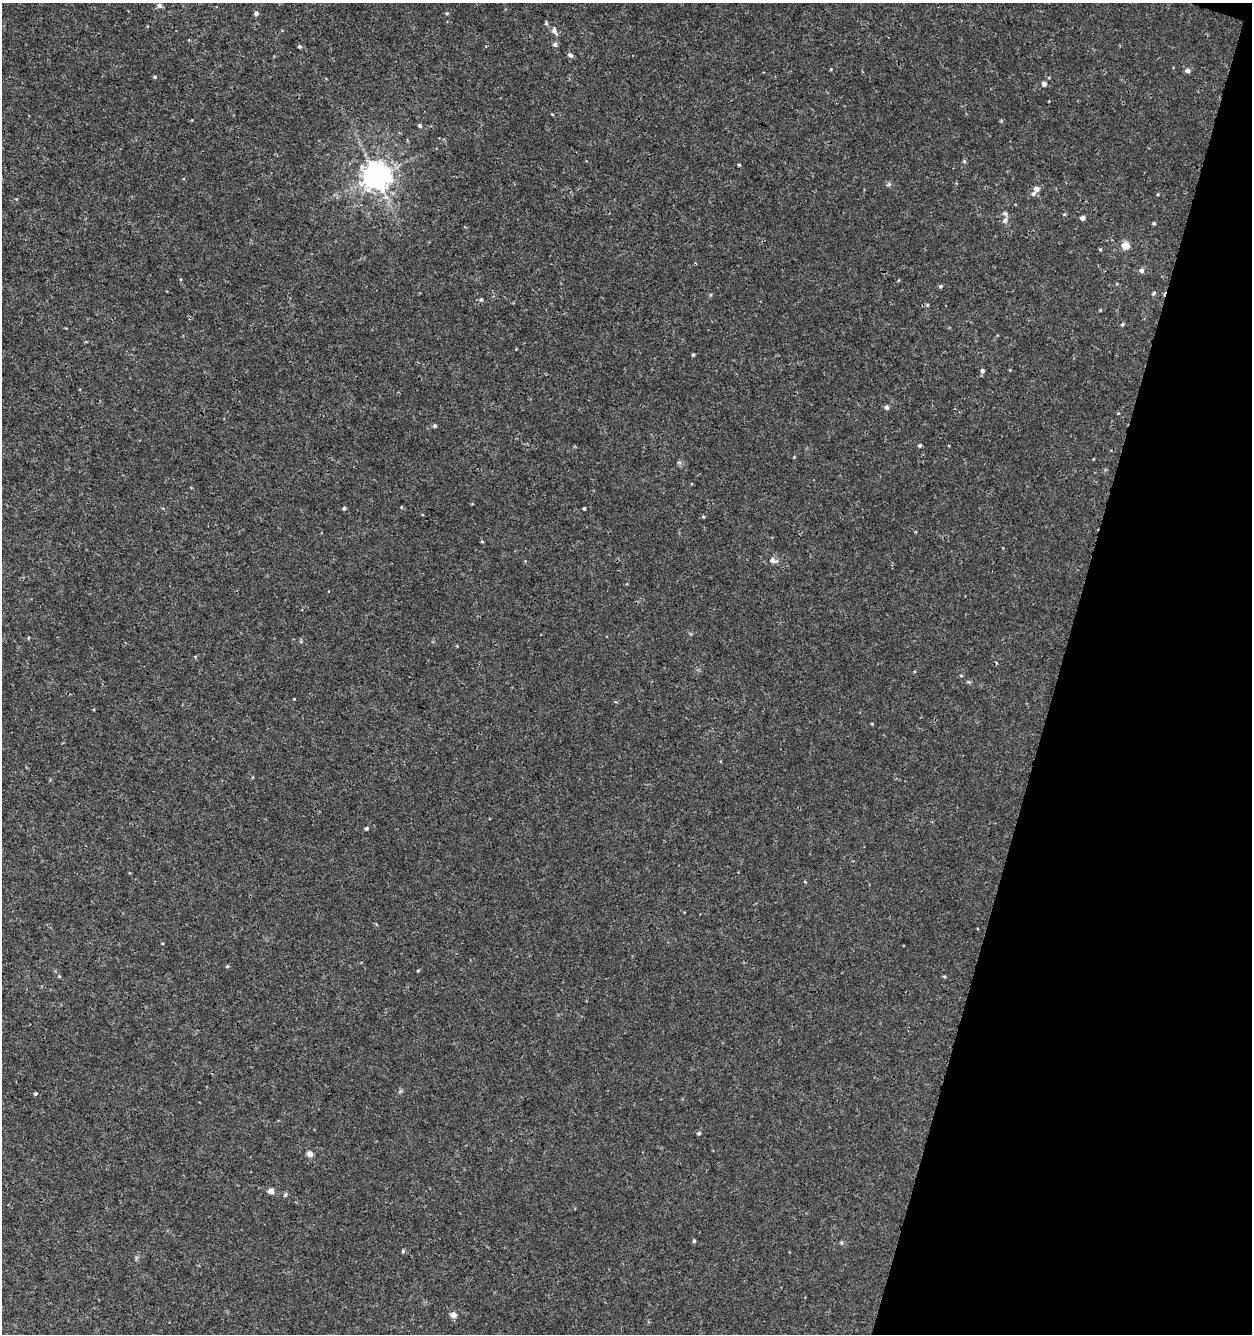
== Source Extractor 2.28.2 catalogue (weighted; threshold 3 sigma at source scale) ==
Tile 8 of 4 x 4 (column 4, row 2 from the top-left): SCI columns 4031-5280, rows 2664-3995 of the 5498 x 5337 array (HDU 1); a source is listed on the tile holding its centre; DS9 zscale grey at full resolution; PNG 1254 x 1336 px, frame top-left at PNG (2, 3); no overlay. Shown black and unused: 15% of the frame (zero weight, under 3 of 4 exposures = <1% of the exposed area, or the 3 px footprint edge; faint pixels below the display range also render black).
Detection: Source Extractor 2.28.2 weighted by HDU 2 'WHT'; one run over the whole footprint, this tile lists its part. Background 9.85e-04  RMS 8.9e-04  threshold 0.00399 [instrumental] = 3 sigma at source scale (4.5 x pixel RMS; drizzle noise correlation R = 1.50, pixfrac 1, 0.0396/0.0396 arcsec/px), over >= 5 px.
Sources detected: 50; all 50 listed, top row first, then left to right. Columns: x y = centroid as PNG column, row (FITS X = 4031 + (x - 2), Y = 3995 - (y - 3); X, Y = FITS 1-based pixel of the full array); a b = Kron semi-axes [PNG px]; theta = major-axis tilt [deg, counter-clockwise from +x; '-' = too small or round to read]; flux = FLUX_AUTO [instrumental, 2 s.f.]
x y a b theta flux
159 5 6 5 - 0.27
256 13 5 5 - 0.26
447 13 4 4 - 0.097
546 23 5 5 - 0.13
554 31 14 7 -64 0.4
555 44 5 5 - 0.27
300 46 4 4 - 0.14
570 55 7 5 -36 0.25
831 69 4 3 - 0.077
1188 71 6 5 - 0.31
155 77 5 4 - 0.13
1044 84 6 6 - 0.22
420 125 5 4 - 0.17
739 165 4 3 - 0.095
376 176 8 8 - 110
1036 189 5 5 - 0.45
1033 193 6 5 - 0.22
1083 218 4 4 - 0.35
1005 220 7 6 - 0.3
1154 223 5 4 - 0.099
1126 246 6 5 - 1.2
1100 249 5 3 - 0.076
1142 270 6 5 - 0.27
940 286 5 4 - 0.13
1154 293 6 4 43 0.13
481 299 5 4 - 0.13
927 305 5 4 - 0.12
1122 324 5 4 - 0.12
693 355 4 4 - 0.097
982 371 5 5 - 0.22
887 407 5 4 - 0.24
435 426 5 4 - 0.16
920 445 4 4 - 0.17
344 508 4 3 - 0.15
584 508 3 3 - 0.1
703 517 5 3 - 0.096
773 560 10 7 -15 0.39
961 676 5 3 - 0.071
367 828 4 4 - 0.19
227 966 5 4 - 0.12
418 971 5 3 - 0.08
944 976 5 3 - 0.093
35 1094 3 3 - 0.2
699 1133 4 4 - 0.17
310 1154 4 4 - 0.84
271 1191 4 4 - 0.85
285 1195 5 4 - 0.17
694 1241 5 4 - 0.14
403 1251 5 4 - 0.13
453 1315 4 4 - 0.87